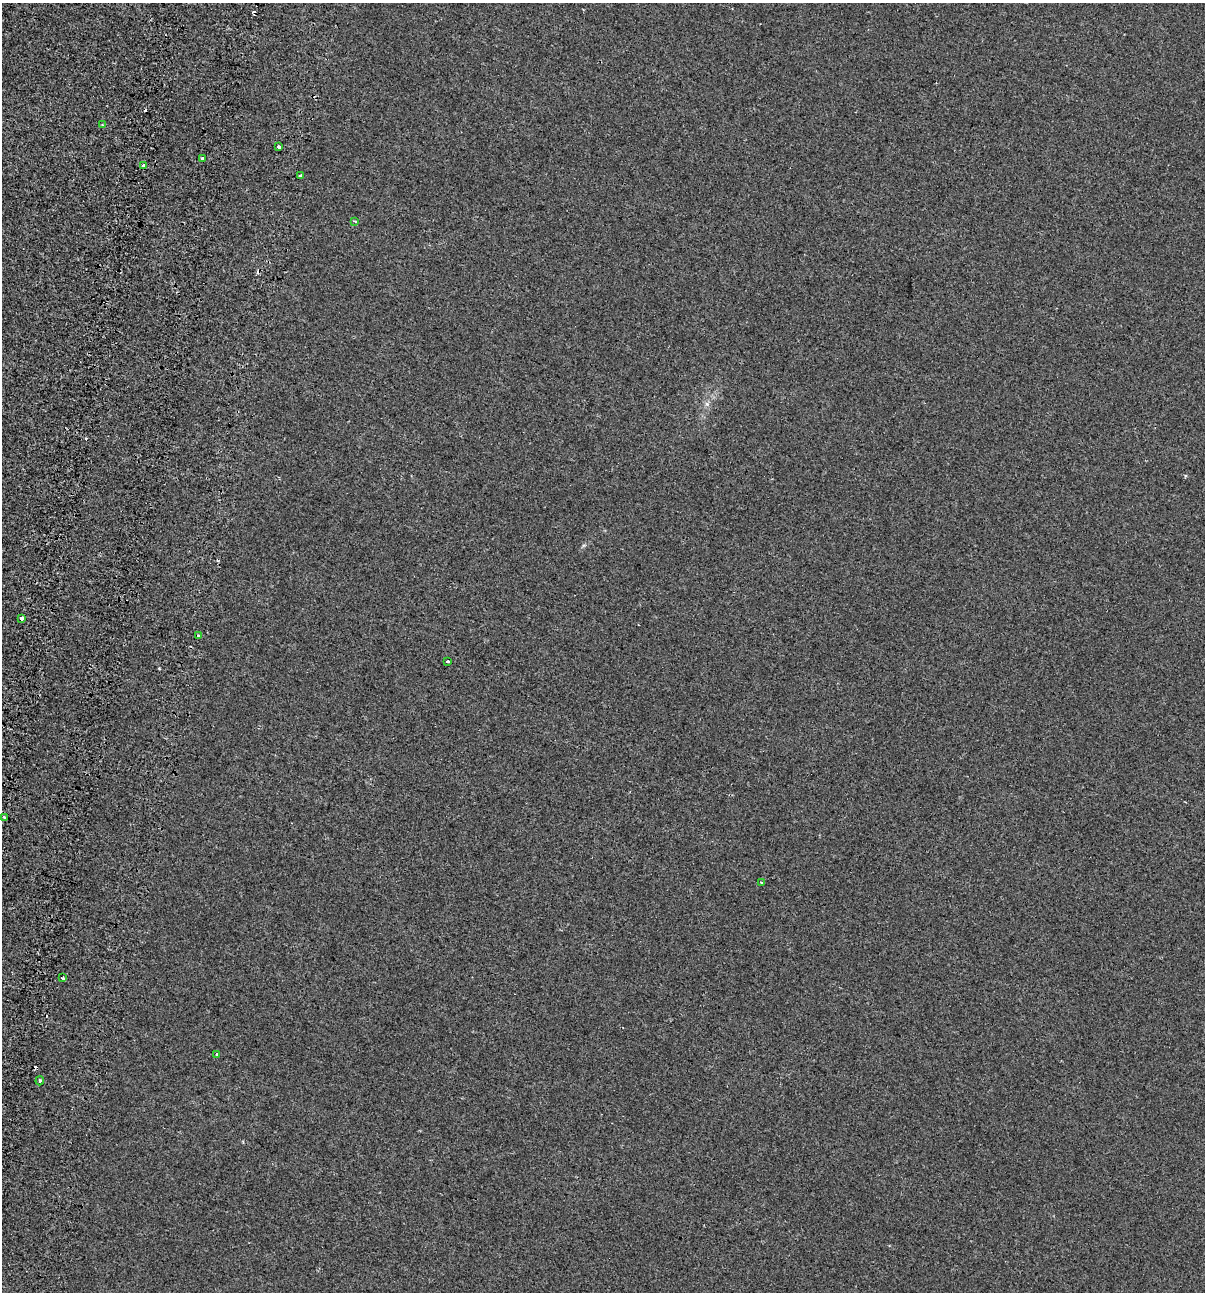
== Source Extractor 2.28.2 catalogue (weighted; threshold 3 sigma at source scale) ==
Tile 7 of 4 x 4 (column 3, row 2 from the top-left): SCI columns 2796-3998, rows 2667-3956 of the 5531 x 5345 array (HDU 1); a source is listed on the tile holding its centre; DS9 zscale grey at full resolution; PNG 1207 x 1294 px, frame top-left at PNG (2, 3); each listed source drawn as its Kron ellipse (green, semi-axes under 4 px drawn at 4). Shown black and unused: <1% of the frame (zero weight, under 2 of 3 exposures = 7% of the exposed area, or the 3 px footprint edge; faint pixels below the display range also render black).
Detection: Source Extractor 2.28.2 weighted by HDU 2 'WHT'; one run over the whole footprint, this tile lists its part. Background -4.89e-04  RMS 0.0045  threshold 0.0203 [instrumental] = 3 sigma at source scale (4.5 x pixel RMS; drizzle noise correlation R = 1.50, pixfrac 1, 0.0396/0.0396 arcsec/px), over >= 5 px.
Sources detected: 21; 7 cosmic-ray / hot-pixel residue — neither listed nor drawn; the other 14 listed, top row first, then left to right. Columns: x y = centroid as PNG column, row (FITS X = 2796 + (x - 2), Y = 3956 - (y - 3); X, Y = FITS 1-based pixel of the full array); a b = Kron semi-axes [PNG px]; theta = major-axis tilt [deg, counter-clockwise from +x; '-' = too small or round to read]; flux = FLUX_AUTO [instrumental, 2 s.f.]
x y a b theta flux
102 125 3 3 - 0.71
279 146 4 3 - 3.6
203 158 3 3 - 1.1
143 166 4 3 - 2.3
301 176 3 3 - 1.4
355 221 4 3 - 0.6
21 618 4 3 - 7.5
199 636 3 3 - 1.4
448 661 4 3 - 1.3
4 817 3 2 - 0.98
761 882 3 3 - 1.3
62 978 4 3 - 2
216 1054 3 3 - 1.1
40 1081 4 3 - 0.55